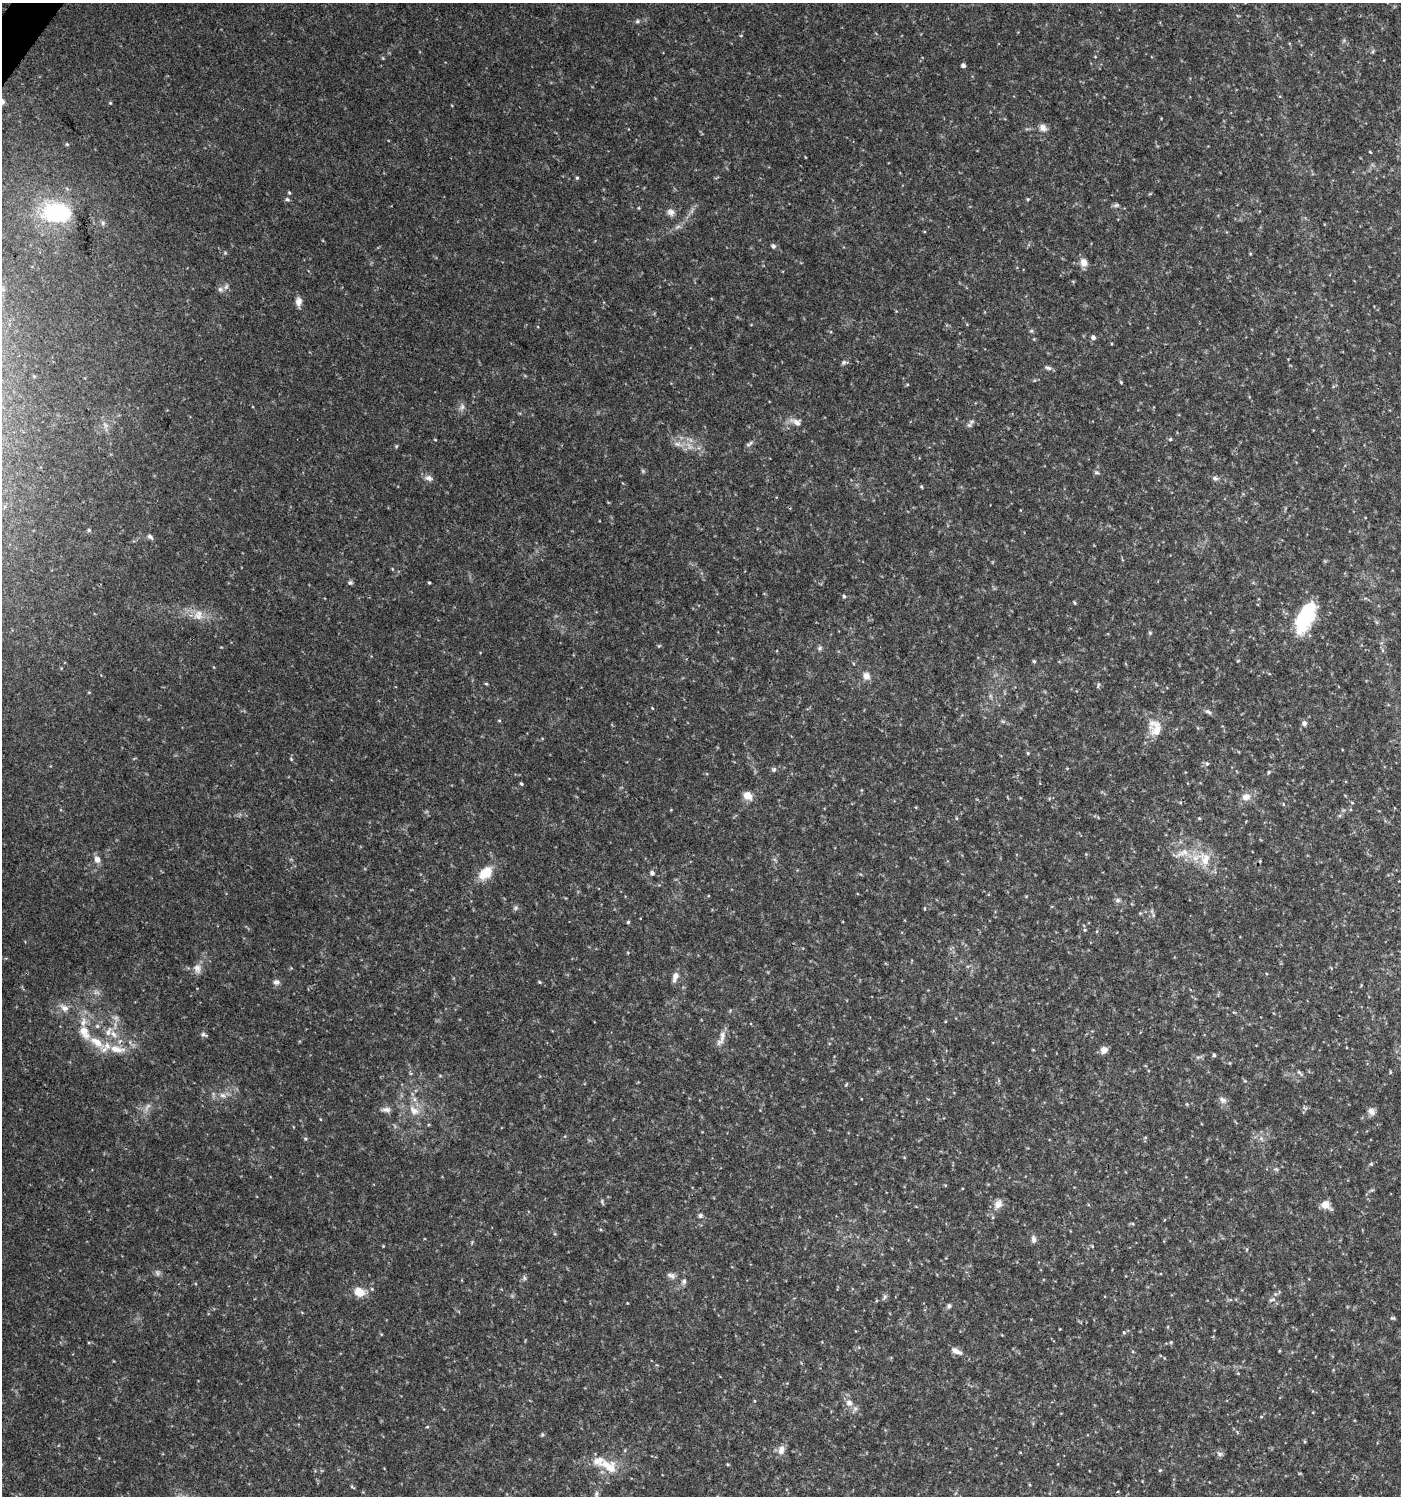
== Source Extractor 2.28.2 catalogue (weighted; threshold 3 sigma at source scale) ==
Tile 11 of 4 x 4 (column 3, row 3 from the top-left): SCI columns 2978-4376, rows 1504-2997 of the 6021 x 5988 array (HDU 1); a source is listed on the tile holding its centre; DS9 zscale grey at full resolution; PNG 1403 x 1498 px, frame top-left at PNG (2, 3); no overlay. Shown black and unused: <1% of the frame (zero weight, under 3 of 4 exposures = <1% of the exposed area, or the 3 px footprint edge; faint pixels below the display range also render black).
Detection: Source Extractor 2.28.2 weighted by HDU 2 'WHT'; one run over the whole footprint, this tile lists its part. Background 0.0443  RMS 0.004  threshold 0.0179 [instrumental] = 3 sigma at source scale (4.5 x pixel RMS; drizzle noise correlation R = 1.50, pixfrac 1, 0.0396/0.0396 arcsec/px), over >= 5 px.
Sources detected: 178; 2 too faint to see at this stretch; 1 cosmic-ray / hot-pixel residue — not listed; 9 inside a brighter listed object's ellipse — not listed separately; the other 166 listed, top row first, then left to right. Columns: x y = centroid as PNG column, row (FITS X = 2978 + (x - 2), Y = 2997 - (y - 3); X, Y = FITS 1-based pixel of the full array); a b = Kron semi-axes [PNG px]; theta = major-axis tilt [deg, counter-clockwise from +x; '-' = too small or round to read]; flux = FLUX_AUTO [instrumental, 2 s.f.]
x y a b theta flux
637 21 6 5 - 0.72
741 35 5 3 - 0.36
1373 51 6 4 71 0.56
383 58 6 3 -71 0.43
963 65 5 4 - 1.2
110 103 5 4 - 0.42
1043 128 11 9 -45 2.3
67 144 5 4 - 0.51
1370 152 4 3 - 0.31
577 178 5 4 - 0.51
289 193 5 4 - 0.52
287 199 7 5 -41 0.76
1028 199 4 4 - 0.45
1116 205 9 5 8 0.98
639 208 5 3 - 0.35
671 212 10 8 -15 2.1
57 213 26 18 -9 42
103 223 6 6 - 0.93
678 227 9 4 19 1
773 246 7 6 - 0.92
225 253 5 4 - 0.5
1250 254 5 3 - 0.35
1084 262 10 8 -72 3.3
220 289 8 7 - 1.3
299 302 12 7 89 2.4
1031 331 6 5 - 0.62
1093 337 5 4 - 1.4
844 362 9 6 14 0.98
1048 368 10 5 -19 1.1
1121 382 5 4 - 0.48
462 407 11 7 51 1.7
796 422 18 9 -26 3.3
105 425 9 7 -55 1.9
969 425 8 7 - 1.1
1170 439 5 4 - 0.54
435 440 4 3 - 0.32
678 444 17 6 -13 3.1
750 444 12 4 29 1
396 446 5 5 - 0.45
1096 472 7 5 -17 0.69
429 478 12 8 -14 1.9
1215 478 8 6 -26 1.2
921 487 5 4 - 0.44
89 530 5 5 - 0.57
150 537 9 5 -42 1
350 583 6 6 - 0.8
429 583 3 3 - 0.47
844 596 5 4 - 0.72
1074 603 5 3 - 0.47
198 616 17 8 -19 4.5
1306 617 38 17 66 26
1150 633 5 5 - 0.51
659 646 6 4 2 0.48
820 648 7 6 - 0.94
1382 650 6 4 -71 0.61
1034 661 5 4 - 0.5
1238 661 5 3 - 0.36
866 676 10 9 - 2.7
486 684 4 4 - 0.43
1098 685 8 4 72 0.65
990 696 7 4 -88 0.77
652 708 4 3 - 0.32
1208 712 9 5 -28 1.1
499 720 5 3 - 0.39
1003 721 6 4 17 0.6
1304 723 7 7 - 1.3
1157 730 22 18 75 8.1
1028 753 5 4 - 0.49
291 759 6 3 -46 0.45
1207 763 6 5 - 0.84
1067 768 5 3 - 0.32
774 770 7 6 - 0.87
1269 772 5 4 - 0.55
521 784 5 4 - 0.54
748 796 11 9 -36 3.7
1246 797 12 10 2 3.4
1352 803 5 3 - 0.39
956 818 5 3 - 0.41
1199 818 5 4 - 0.48
1182 853 27 9 19 5.8
97 859 8 7 - 2.5
1205 859 23 17 -70 9.5
485 873 15 10 43 10
652 873 5 5 - 1.5
1118 900 7 6 - 1
516 908 7 5 23 0.91
1152 911 6 4 -89 0.68
628 922 4 4 - 0.55
1085 930 5 4 - 0.47
1097 931 5 3 - 0.39
197 968 14 11 -81 2.8
675 977 13 6 72 2.7
276 982 9 7 -8 1.5
539 982 5 4 - 0.5
64 1008 14 9 -31 3
83 1022 15 7 82 3.8
97 1026 6 5 - 0.78
108 1031 17 8 62 4.2
204 1035 10 5 -24 0.96
721 1038 24 7 69 3.1
97 1042 27 10 -35 8.4
1104 1050 8 7 - 2.5
1214 1055 4 4 - 0.64
1299 1073 10 4 -50 0.92
440 1076 6 4 0 0.44
1245 1081 6 4 -18 0.46
846 1085 6 3 58 0.43
222 1095 9 6 -16 1.7
861 1099 3 2 - 0.22
1223 1100 12 8 -35 1.9
1187 1104 5 3 - 0.38
147 1107 14 5 58 1.9
1305 1108 7 4 -33 0.71
386 1110 14 7 2 2.1
414 1110 18 11 -39 5.5
1371 1111 10 8 -36 2.1
320 1119 5 3 - 0.3
1145 1138 5 3 - 0.45
1261 1138 7 6 - 1.3
305 1139 6 5 - 0.62
904 1157 5 3 - 0.33
1371 1164 5 5 - 0.5
1276 1169 7 4 -24 0.7
1372 1190 5 5 - 0.53
602 1202 9 4 -68 0.69
998 1204 14 10 55 3.2
1326 1205 12 8 -35 4
700 1215 7 6 - 0.96
993 1217 5 3 - 0.42
1133 1224 5 3 - 0.37
1033 1239 9 6 -90 1.6
472 1242 5 4 - 0.44
383 1246 3 3 - 0.3
1092 1246 5 4 - 0.38
1247 1249 5 3 - 0.4
157 1273 8 7 - 1.1
671 1275 13 8 -25 1.8
524 1278 8 4 -82 0.72
684 1281 8 6 78 1.3
372 1289 5 4 - 0.48
359 1292 11 9 -36 6
885 1297 9 5 67 0.93
1230 1300 6 4 18 0.6
1272 1300 11 6 17 1.3
949 1306 6 5 - 1
1392 1318 6 4 -2 0.59
1060 1329 3 2 - 0.25
1124 1332 6 4 -68 0.51
1002 1335 3 3 - 0.26
1171 1342 5 4 - 0.45
956 1351 14 6 -28 2.5
1164 1358 4 3 - 0.3
1238 1373 4 4 - 0.36
849 1403 11 9 -46 3
1261 1417 5 3 - 0.37
427 1427 5 3 - 0.36
542 1434 6 5 - 0.55
1304 1441 5 3 - 0.42
781 1450 13 8 78 2.9
1220 1454 9 6 -31 1.2
728 1464 5 3 - 0.4
608 1466 30 15 -26 10
1160 1470 5 3 - 0.41
1030 1485 5 3 - 0.39
352 1487 7 3 -47 0.51
596 1494 13 6 -88 1.4
Isophote crosses this tile's border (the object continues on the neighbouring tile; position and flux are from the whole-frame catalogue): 1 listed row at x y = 596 1494